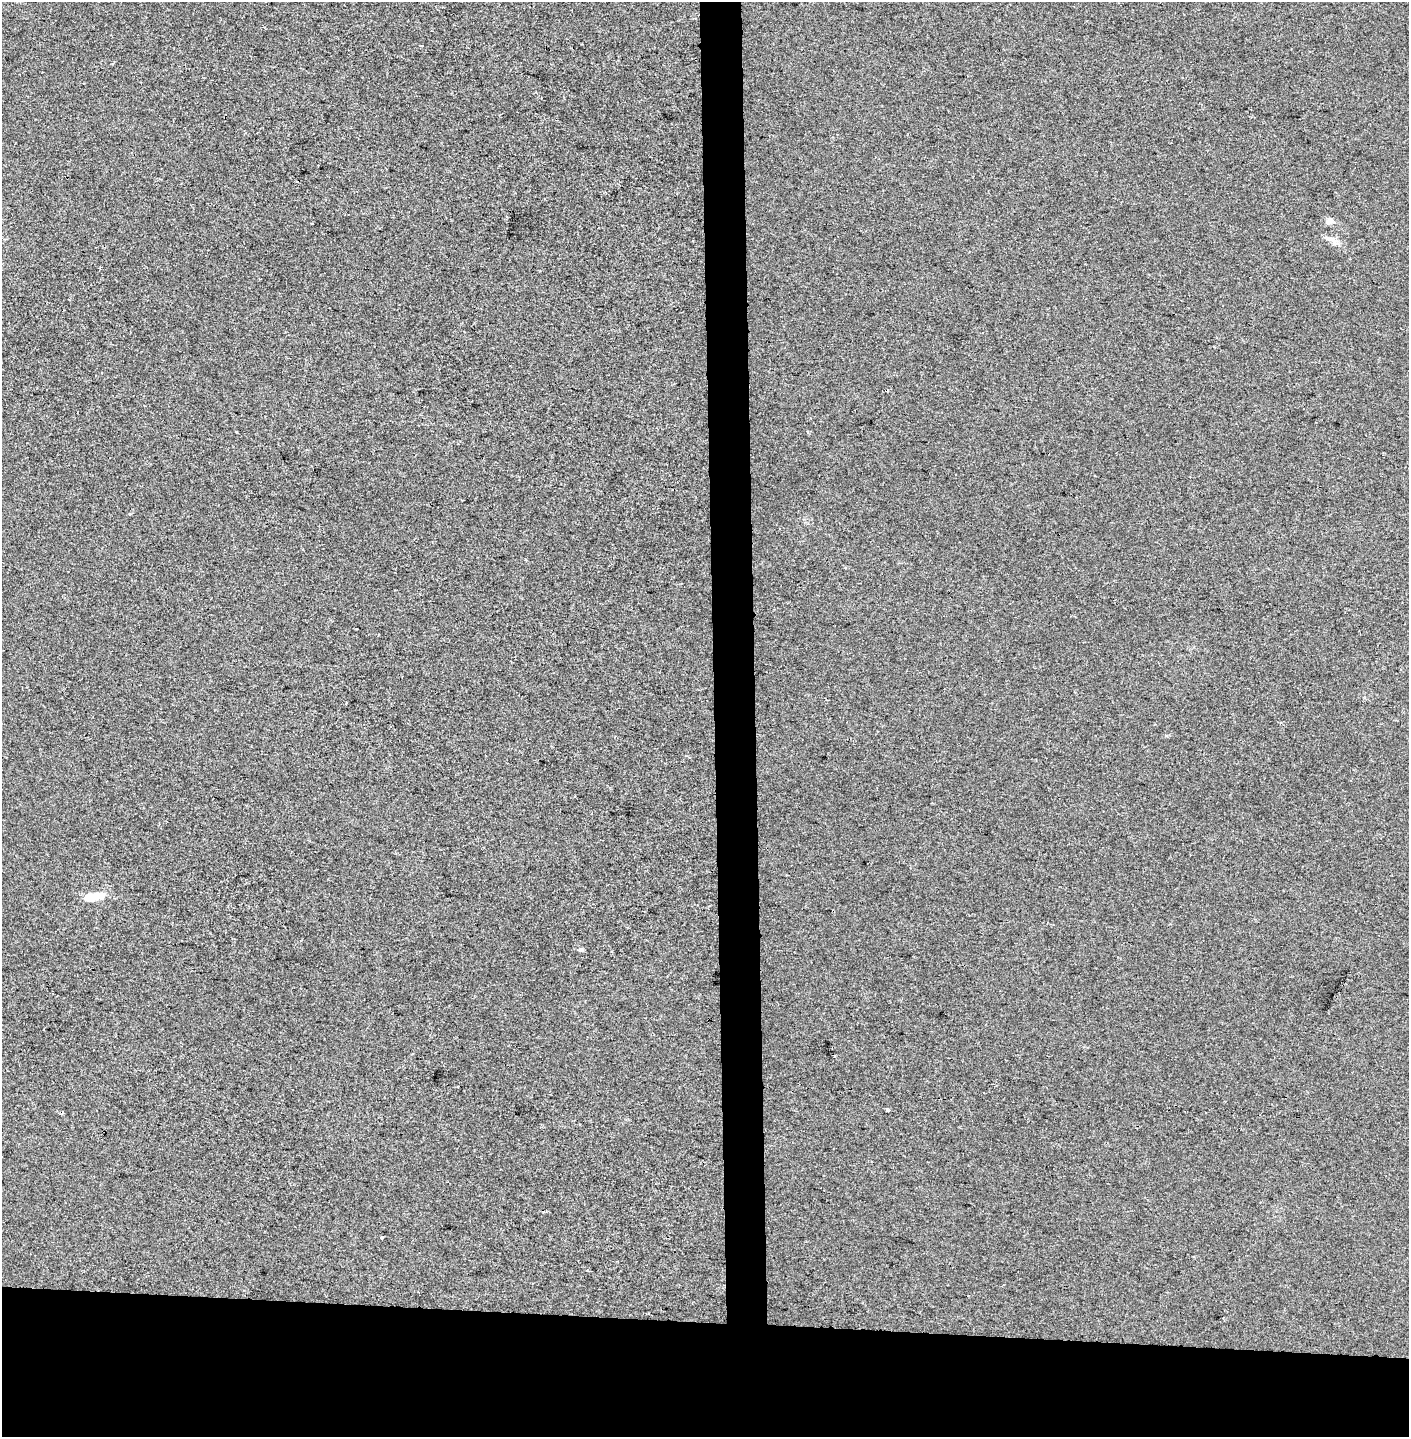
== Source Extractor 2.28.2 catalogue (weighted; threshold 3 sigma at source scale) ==
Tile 8 of 3 x 3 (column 2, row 3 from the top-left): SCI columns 1578-2984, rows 1-1435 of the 4563 x 4312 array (HDU 1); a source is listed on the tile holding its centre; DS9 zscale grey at full resolution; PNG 1411 x 1439 px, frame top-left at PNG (2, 2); no overlay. Shown black and unused: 11% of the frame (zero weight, under 2 of 3 exposures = <1% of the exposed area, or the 3 px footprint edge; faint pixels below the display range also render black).
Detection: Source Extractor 2.28.2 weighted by HDU 2 'WHT'; one run over the whole footprint, this tile lists its part. Background 0.00647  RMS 0.006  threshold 0.0271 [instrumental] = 3 sigma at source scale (4.5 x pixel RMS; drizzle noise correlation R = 1.50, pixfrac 1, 0.0396/0.0396 arcsec/px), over >= 5 px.
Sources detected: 8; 2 cosmic-ray / hot-pixel residue — not listed; the other 6 listed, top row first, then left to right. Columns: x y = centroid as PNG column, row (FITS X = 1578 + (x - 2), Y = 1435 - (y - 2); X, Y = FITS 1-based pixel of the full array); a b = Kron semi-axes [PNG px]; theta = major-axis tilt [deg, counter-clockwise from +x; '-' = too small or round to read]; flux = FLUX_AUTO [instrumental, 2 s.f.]
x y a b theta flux
1329 222 8 8 - 2.4
1332 240 22 4 -17 3
94 897 28 9 9 9.4
580 950 6 5 - 1.6
887 1110 3 3 - 3.1
382 1238 3 3 - 1.2